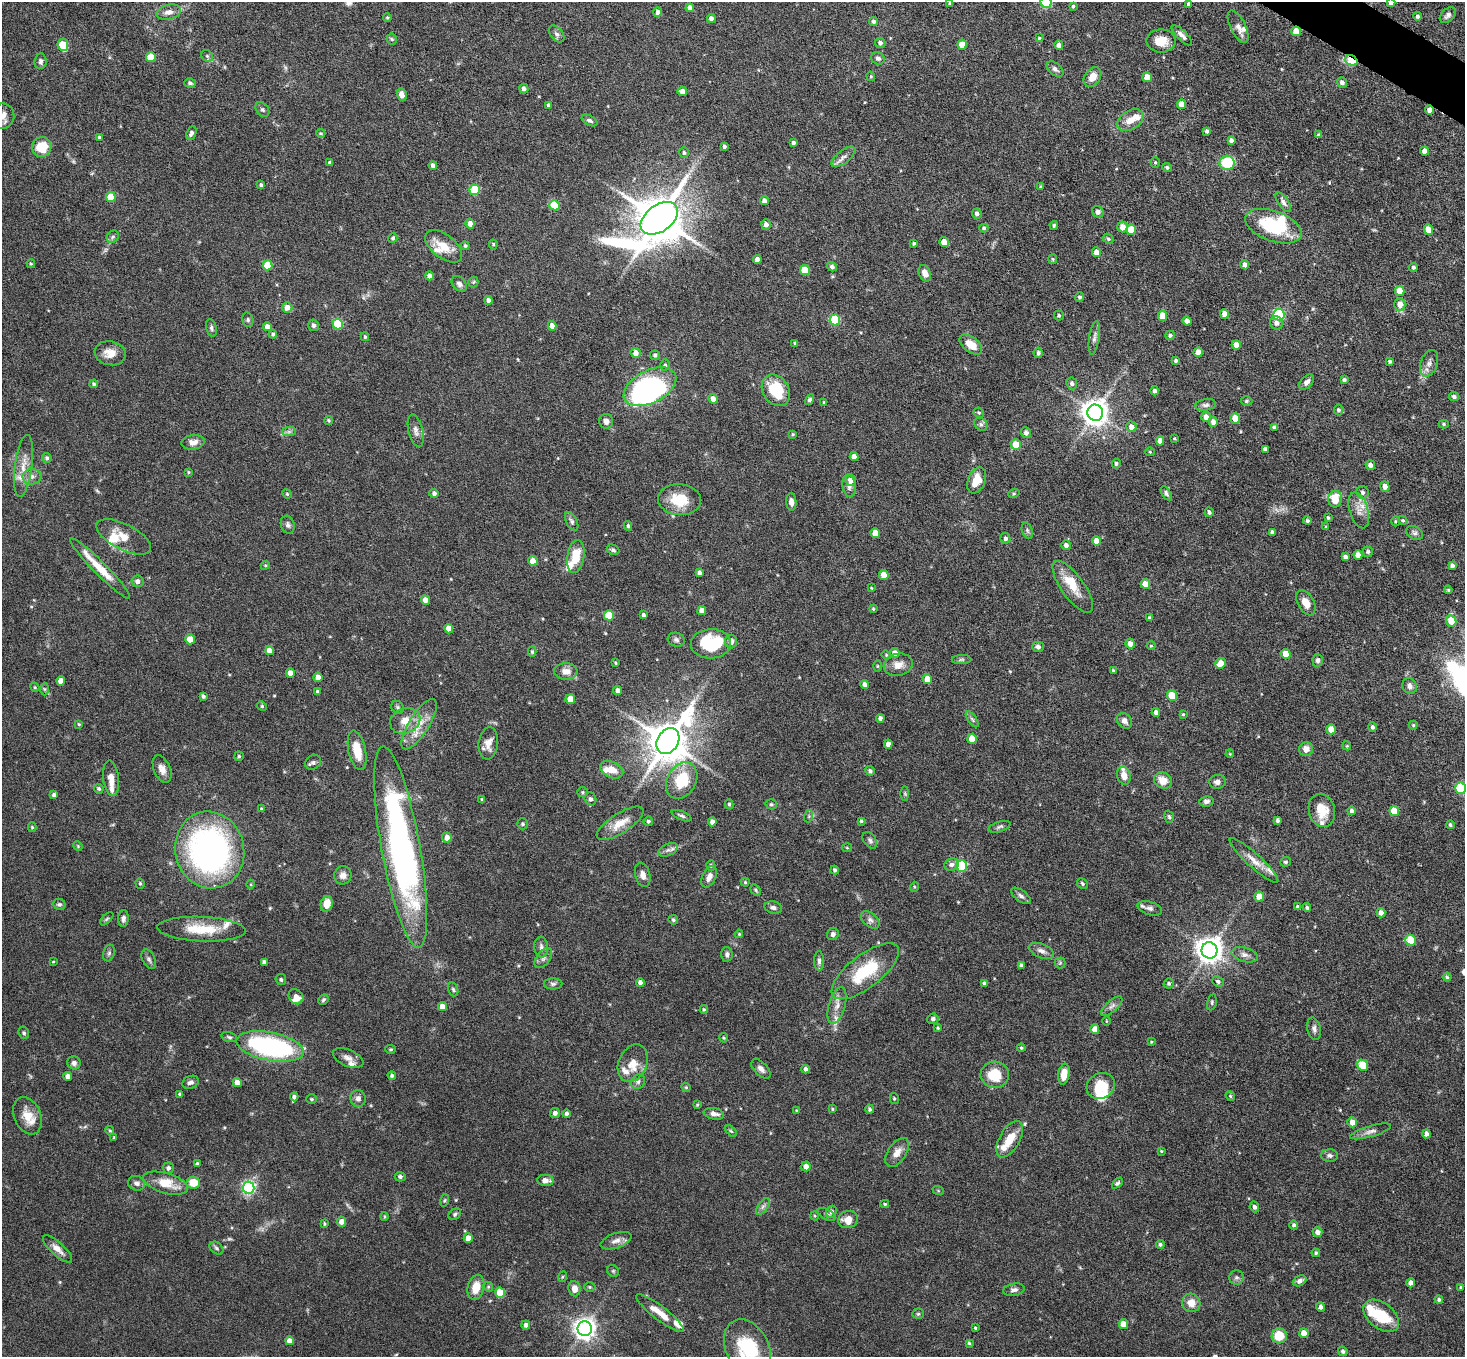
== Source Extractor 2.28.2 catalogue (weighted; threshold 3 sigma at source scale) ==
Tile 10 of 4 x 4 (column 2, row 3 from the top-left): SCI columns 1468-2930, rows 1649-3003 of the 5860 x 5865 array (HDU 1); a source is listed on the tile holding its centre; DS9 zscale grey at full resolution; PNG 1467 x 1359 px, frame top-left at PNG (2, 2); each listed source drawn as its Kron ellipse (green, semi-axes under 4 px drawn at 4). Shown black and unused: <1% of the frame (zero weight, under 4 of 8 exposures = <1% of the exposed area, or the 3 px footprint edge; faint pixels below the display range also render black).
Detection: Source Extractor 2.28.2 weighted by HDU 2 'WHT'; one run over the whole footprint, this tile lists its part. Background 0.0744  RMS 0.0028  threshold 0.0116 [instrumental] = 3 sigma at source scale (4.09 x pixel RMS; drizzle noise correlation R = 1.36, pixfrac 0.8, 0.05/0.05 arcsec/px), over >= 5 px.
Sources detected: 541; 2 too faint to see at this stretch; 6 inside a brighter object's white glare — neither listed nor drawn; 24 inside a brighter listed object's ellipse — not listed separately; of the other 509, all 500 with FLUX_AUTO >= 0.214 (the completeness limit of this list) listed and drawn (9 fainter detections not listed), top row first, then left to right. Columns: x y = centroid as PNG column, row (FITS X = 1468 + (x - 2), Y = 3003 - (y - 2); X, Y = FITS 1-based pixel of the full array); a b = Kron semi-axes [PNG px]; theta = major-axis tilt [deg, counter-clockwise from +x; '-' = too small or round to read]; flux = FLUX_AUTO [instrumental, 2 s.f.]
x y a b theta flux
1046 2 5 5 - 23
950 3 3 3 - 0.39
1391 3 4 4 - 1.1
1189 4 4 3 - 0.6
1073 6 3 3 - 0.42
690 8 4 4 - 1.4
169 12 12 7 12 1.7
658 12 4 4 - 1.3
1448 15 9 6 44 0.97
1418 16 4 3 - 0.61
387 18 4 3 - 0.3
711 19 4 4 - 1.4
874 21 4 4 - 0.7
1238 27 18 7 -64 1.6
1296 31 5 4 - 3.7
557 34 10 6 -51 0.88
1182 35 14 5 -45 1.2
1039 38 4 4 - 0.33
392 39 5 5 - 0.37
1161 41 14 11 0 3.9
880 43 5 5 - 0.76
63 45 6 5 - 6.1
962 45 5 4 - 3.4
1059 45 4 4 - 1.3
207 56 6 5 - 0.55
151 57 5 5 - 6.2
878 58 7 6 - 0.78
1351 60 6 5 - 12
40 61 8 6 85 0.73
1055 69 10 6 -39 0.82
871 76 5 4 - 0.34
1092 77 11 7 54 2.8
1147 77 5 4 - 3.1
1342 82 5 5 - 0.84
190 83 6 5 - 0.56
524 88 5 4 - 0.96
682 91 5 4 - 1.7
402 95 6 5 - 1.3
1181 104 5 4 - 3.2
548 105 4 3 - 0.47
262 110 8 6 -50 0.6
1430 110 4 4 - 1.6
2 116 13 12 - 2.7
590 120 8 5 -27 0.67
1130 120 14 9 32 2.9
1207 131 4 3 - 0.56
191 133 7 5 67 0.81
321 133 5 3 - 0.3
1319 135 3 3 - 0.47
99 137 4 3 - 0.4
1231 140 4 4 - 0.73
793 143 4 3 - 0.73
724 146 4 3 - 0.6
42 147 10 9 - 6.4
1424 151 4 4 - 1.4
684 153 5 5 - 0.46
843 157 14 6 38 1.3
1155 162 5 4 - 0.35
330 163 4 4 - 0.84
1227 163 8 7 - 12
433 165 4 4 - 1
1167 167 5 4 - 0.54
261 185 4 3 - 0.55
1041 187 4 3 - 0.38
475 190 5 5 - 14
111 197 5 5 - 6.1
764 201 4 4 - 1.2
1283 202 11 5 -55 0.94
554 205 5 5 - 8
1098 212 6 5 - 1
977 214 5 4 - 0.89
659 218 21 13 37 1200
470 223 5 4 - 1.6
766 224 5 5 - 1.2
1054 225 4 3 - 0.36
1273 226 29 15 -20 16
1123 227 5 5 - 2.1
984 228 4 4 - 0.4
1131 230 5 5 - 6.4
1428 230 5 4 - 3.1
113 237 7 5 45 0.54
393 238 5 4 - 0.57
1108 239 6 4 -45 0.37
944 242 5 4 - 2.9
914 243 3 3 - 0.41
493 244 5 4 - 0.37
444 246 21 11 -38 4.8
465 246 4 3 - 0.36
1096 252 5 4 - 2
1053 259 5 4 - 0.31
757 260 4 4 - 1.3
31 264 4 3 - 0.31
267 265 5 5 - 7.3
1245 265 4 4 - 1
832 267 5 4 - 0.65
1413 267 4 4 - 0.56
805 270 5 5 - 7
925 273 8 5 -68 2
429 276 4 4 - 1.7
473 282 5 5 - 0.36
459 284 9 6 -47 0.92
1400 291 5 5 - 3.4
1080 297 4 4 - 0.47
489 300 4 4 - 1.3
1400 304 6 5 - 2.3
287 307 5 5 - 1.7
1224 314 5 4 - 1.8
1059 315 5 5 - 0.52
1279 315 6 5 - 29
1162 316 5 4 - 3.7
248 320 7 5 -76 0.5
835 320 5 5 - 14
1187 321 4 4 - 1.5
1276 323 7 6 - 1
338 324 5 5 - 14
313 325 6 5 - 0.64
552 326 5 4 - 1.8
267 327 4 4 - 1.9
211 328 9 5 -76 0.62
273 334 4 4 - 0.52
1170 335 5 4 - 0.65
365 337 4 3 - 0.38
1094 338 17 5 81 1.1
795 343 4 3 - 0.42
971 344 13 7 -38 3.4
1236 345 4 4 - 2
1198 352 5 4 - 2.2
110 353 15 12 -11 3.1
636 353 5 5 - 1.8
1038 353 5 4 - 0.58
655 355 5 4 - 0.67
1176 360 4 3 - 0.53
1390 361 3 3 - 0.43
1429 363 14 8 72 1.6
665 365 5 5 - 0.43
1344 380 4 3 - 0.59
1307 382 9 5 46 1.1
1072 383 6 5 - 0.75
94 384 4 4 - 0.49
650 387 28 16 27 50
776 390 17 13 -57 11
1155 391 4 4 - 0.7
1454 397 5 4 - 0.73
713 399 5 4 - 2.1
809 400 6 4 58 0.55
1246 401 6 5 - 0.4
824 402 4 3 - 0.34
1205 405 10 5 8 0.79
1339 410 5 5 - 0.54
979 413 5 5 - 0.44
1095 413 8 8 - 300
1206 417 5 4 - 1.5
1235 418 5 5 - 4.3
329 420 4 4 - 0.34
606 421 7 7 - 1.1
1213 422 5 4 - 1.4
981 424 7 6 - 0.64
1444 424 5 4 - 0.37
1131 427 5 5 - 1.4
1274 427 4 4 - 0.55
416 431 16 7 -77 1.3
289 432 7 4 1 0.58
1026 433 5 4 - 0.92
793 434 4 3 - 0.32
1174 438 3 3 - 0.26
1160 441 4 4 - 1.9
193 442 12 7 8 1.8
1016 445 5 5 - 4.6
1265 449 4 4 - 0.75
1150 452 4 4 - 0.31
854 457 4 4 - 1.8
47 458 5 4 - 0.6
1116 464 5 4 - 0.53
1370 465 5 4 - 1.2
24 466 31 8 82 3.7
188 472 4 4 - 0.26
32 477 9 8 - 1.3
851 480 6 5 - 1.8
976 480 14 8 67 4.4
849 486 11 6 -80 0.97
1385 486 5 4 - 1.5
1363 492 6 6 - 0.63
434 493 4 4 - 0.75
1014 493 6 4 19 0.31
1166 493 8 4 -58 0.62
287 494 5 4 - 0.34
1335 499 8 7 - 6.2
679 500 21 15 -4 7.8
791 502 9 5 -86 1.2
1359 510 18 9 -73 2.5
1209 512 5 4 - 0.6
1328 518 4 3 - 0.39
1403 520 5 4 - 0.39
572 521 10 5 -61 0.71
1307 521 4 4 - 0.54
1395 521 5 3 - 0.28
288 525 9 7 -73 0.76
628 526 5 4 - 0.4
1326 527 4 3 - 0.26
1027 531 8 5 -71 0.64
1272 532 4 3 - 0.59
875 533 5 4 - 3.8
1415 533 9 6 -31 0.71
124 537 30 12 -27 4
1005 538 5 5 - 0.71
1096 541 5 4 - 2.3
1066 545 5 5 - 0.98
613 550 7 5 -27 0.57
1368 552 5 5 - 0.59
1358 555 5 4 - 1.7
576 556 17 8 81 5.7
1345 557 4 4 - 1
533 561 5 4 - 3.1
265 565 5 4 - 0.33
1452 565 4 4 - 0.72
100 569 42 6 -45 6.2
699 573 4 4 - 0.9
884 575 5 4 - 3.5
137 581 6 5 - 1.1
1145 584 5 4 - 2.5
1073 587 31 11 -54 5.1
871 588 4 4 - 0.25
1448 590 4 3 - 0.28
425 600 5 4 - 1.8
1306 603 13 8 -61 2.4
873 609 4 4 - 0.32
702 611 4 4 - 1.6
609 615 5 5 - 8.3
643 615 4 3 - 0.73
1149 618 4 3 - 0.41
1451 621 5 5 - 4.2
449 629 5 4 - 2.9
190 639 5 4 - 4.5
676 640 8 7 - 0.81
731 641 7 6 - 1.2
711 644 20 14 1 15
1130 644 5 4 - 1.4
1151 646 4 4 - 0.25
1038 647 6 5 - 0.8
269 651 4 4 - 2.6
532 652 5 4 - 0.44
895 653 5 4 - 1.9
1286 654 5 4 - 3.4
886 655 5 4 - 0.31
961 659 10 4 0 0.52
1318 660 6 5 - 0.92
615 663 3 3 - 0.28
1220 663 6 5 - 3
898 665 14 11 13 2.4
877 666 6 4 90 0.26
566 671 11 8 -2 2.1
1113 671 3 3 - 0.42
290 673 5 4 - 2.6
318 677 4 4 - 2.2
927 679 5 4 - 3.1
61 681 4 4 - 2.6
865 684 4 4 - 0.88
1410 686 8 7 - 1.1
35 687 4 4 - 0.28
44 689 6 4 -89 0.38
618 690 4 4 - 1.2
318 692 4 3 - 0.51
1172 695 5 5 - 6.9
203 696 4 3 - 0.57
570 699 5 4 - 4
262 706 5 4 - 0.31
398 707 7 5 -49 0.47
1156 712 4 4 - 1
1183 714 4 4 - 0.29
880 718 4 4 - 0.89
972 719 9 4 -55 0.59
405 721 15 12 23 3.6
1124 721 9 6 -53 1.2
79 724 3 2 - 0.26
419 724 29 10 58 4.9
1413 725 4 4 - 0.3
1372 727 5 4 - 0.6
1331 729 5 4 - 2.7
972 739 5 5 - 4.7
668 741 14 10 57 850
488 743 16 9 83 2.3
888 744 4 4 - 1.5
1347 746 4 3 - 0.22
1306 749 7 7 - 1.8
357 750 20 8 -78 5.4
1230 754 4 3 - 0.23
239 756 5 4 - 0.39
313 762 8 7 - 0.74
162 769 14 8 -67 1.9
612 770 12 8 -26 3
870 771 5 4 - 0.59
1124 776 9 6 -74 2.3
111 778 18 8 -84 2.2
682 780 19 14 61 10
1163 781 9 8 - 3.2
1217 782 8 7 - 1.1
1461 788 5 5 - 21
99 789 5 4 - 0.42
582 792 5 5 - 0.38
905 794 7 4 -90 0.34
54 795 4 4 - 0.79
590 799 6 6 - 0.66
482 800 4 3 - 0.55
1206 801 7 5 7 0.81
729 804 5 4 - 0.45
771 804 6 5 - 0.42
261 809 4 3 - 0.3
1322 810 17 13 -73 4.8
1352 811 4 4 - 0.67
1394 811 5 5 - 4
682 816 11 4 -23 0.59
809 816 6 4 72 0.36
1169 817 6 4 -73 0.43
648 821 5 4 - 0.54
861 821 4 3 - 0.38
1277 821 4 3 - 0.53
712 822 4 4 - 1.2
620 823 27 9 32 4.3
523 824 5 5 - 0.45
1450 825 4 3 - 0.47
32 827 5 4 - 0.32
999 827 11 5 18 0.71
447 837 5 5 - 1.8
870 840 9 6 -54 0.71
78 846 5 4 - 0.28
401 847 102 19 -80 97
847 848 5 3 - 0.25
210 850 39 34 -75 76
668 850 10 6 26 0.99
1254 860 32 7 -42 3
1285 862 5 4 - 0.51
711 865 5 4 - 0.42
951 865 7 6 - 1.1
962 866 6 5 - 22
835 870 4 4 - 0.51
343 875 9 8 - 1.5
643 875 12 7 -75 1.6
709 877 11 6 64 1.7
745 882 4 4 - 0.35
140 883 5 4 - 0.31
1082 883 6 5 - 0.48
251 884 4 3 - 0.23
914 887 5 3 - 0.23
756 890 6 4 -62 0.43
1021 896 11 5 -36 0.89
1259 897 5 4 - 2.4
59 904 6 5 - 0.51
327 904 8 6 76 2.9
773 907 9 6 -13 0.88
1298 907 4 4 - 0.5
1150 908 12 6 -17 1
1307 908 4 4 - 0.47
1381 913 5 4 - 1.3
123 918 8 5 87 0.82
107 919 8 3 45 0.39
673 920 5 4 - 0.54
870 920 11 6 -41 1.1
201 929 44 12 -3 8
739 934 4 3 - 0.25
833 934 6 5 - 0.87
1411 940 6 5 - 6.7
541 947 10 7 -84 0.97
1210 950 8 8 - 300
1041 951 13 7 -22 1.3
109 953 8 6 74 0.59
727 954 7 6 - 0.77
1245 955 13 7 -15 1.4
543 958 11 7 53 1.1
149 959 10 6 -64 0.78
819 961 10 5 90 0.78
53 962 3 3 - 0.22
264 962 4 4 - 1.1
1060 963 5 5 - 0.4
1021 965 4 4 - 0.7
865 971 40 16 38 14
1447 977 4 4 - 0.37
281 979 5 5 - 0.49
1218 981 6 5 - 0.67
640 982 4 4 - 1
984 983 4 4 - 0.62
1169 983 5 5 - 0.48
553 984 9 5 0 0.68
453 989 7 5 -72 0.48
296 997 8 7 - 1.8
323 1000 5 4 - 0.47
1212 1002 8 4 78 0.42
837 1005 19 8 74 2.4
1112 1006 13 5 41 1.1
442 1007 4 4 - 2.8
704 1009 4 3 - 0.34
933 1019 5 5 - 0.66
1106 1021 4 3 - 0.22
938 1028 4 4 - 0.3
1095 1029 5 4 - 2
1314 1029 11 6 -77 1
24 1033 6 5 - 0.46
229 1037 8 4 -16 0.5
724 1038 4 4 - 0.28
1151 1042 4 4 - 0.25
270 1046 34 14 -11 47
1021 1048 4 4 - 0.36
391 1049 5 4 - 0.35
348 1058 16 8 -23 1.6
74 1063 7 6 - 0.91
633 1063 19 14 65 3.6
1363 1065 6 5 - 6.7
761 1069 12 6 -45 1.3
806 1069 4 4 - 0.79
1064 1074 10 5 82 3.8
392 1075 4 4 - 0.56
995 1075 14 13 - 7.8
68 1076 4 4 - 1.5
190 1082 8 6 22 1
237 1082 4 4 - 2.9
638 1082 8 6 55 0.76
1101 1086 15 12 27 6.4
686 1087 4 4 - 0.31
180 1094 4 3 - 0.38
1230 1096 5 4 - 0.31
294 1097 4 4 - 0.79
358 1098 8 7 - 1.2
894 1098 6 4 -75 0.35
311 1099 5 4 - 0.38
697 1105 4 3 - 0.27
832 1109 4 3 - 0.28
870 1109 4 4 - 0.5
796 1110 4 3 - 0.21
555 1113 5 5 - 0.9
567 1114 4 4 - 0.7
714 1114 10 5 -11 1.4
28 1116 19 13 -68 4.2
1352 1122 5 5 - 2
110 1131 4 4 - 0.32
731 1131 7 4 -44 0.39
1371 1131 21 5 16 1.4
1426 1134 4 4 - 1.1
114 1137 3 3 - 0.23
1010 1139 20 10 60 4.9
1161 1151 4 4 - 0.24
897 1152 16 9 57 2.3
1330 1155 8 6 -2 0.74
197 1164 4 3 - 0.63
806 1166 5 4 - 1.4
168 1168 5 5 - 0.83
400 1177 5 5 - 0.59
545 1180 8 5 -4 1.5
136 1183 8 7 - 1.2
166 1183 23 10 -16 6.1
193 1183 7 6 - 4.6
1117 1183 6 4 45 0.48
249 1188 6 6 - 48
938 1190 6 3 -20 0.29
445 1200 6 4 72 0.34
885 1204 4 4 - 0.33
763 1206 10 5 54 0.77
1254 1207 5 4 - 0.75
831 1212 6 5 - 0.94
455 1214 7 5 38 0.46
826 1214 10 5 -29 0.61
815 1216 4 3 - 0.26
384 1217 4 3 - 0.31
848 1220 10 8 17 2.6
341 1222 5 4 - 1.6
324 1224 4 3 - 0.33
1294 1225 4 4 - 0.53
1318 1232 5 4 - 1.4
468 1238 5 4 - 2.4
616 1241 16 7 20 1.7
1160 1244 4 4 - 0.52
216 1248 8 5 -36 0.64
58 1249 19 6 -43 2
1316 1253 4 4 - 0.45
613 1271 6 5 - 0.41
562 1277 5 3 - 0.24
1236 1277 7 7 - 0.72
1300 1281 7 5 25 0.96
1411 1283 4 4 - 1.4
476 1287 12 8 75 4.2
488 1287 5 4 - 0.35
590 1287 6 5 - 0.36
1461 1287 4 4 - 0.39
574 1289 7 6 - 1.8
1014 1290 11 6 11 0.88
500 1293 5 5 - 8.2
1439 1300 4 4 - 0.55
1191 1303 9 9 - 2.7
1321 1307 5 4 - 0.78
660 1313 29 7 -37 4
918 1314 5 5 - 0.4
1381 1316 20 12 -39 8.6
1124 1324 5 4 - 3.2
526 1325 4 4 - 1
975 1328 4 3 - 0.28
585 1329 7 7 - 180
1304 1333 5 4 - 2.6
1279 1336 7 7 - 5.5
289 1341 4 4 - 1.7
969 1343 4 4 - 0.41
747 1348 30 21 -63 14
1343 1351 5 4 - 0.7
Overlapping masked pixels (flux is a lower limit): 3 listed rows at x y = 1296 31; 1351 60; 1430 110
Isophote crosses this tile's border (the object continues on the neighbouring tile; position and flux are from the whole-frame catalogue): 5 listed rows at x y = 1046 2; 1391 3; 2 116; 1461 788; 747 1348